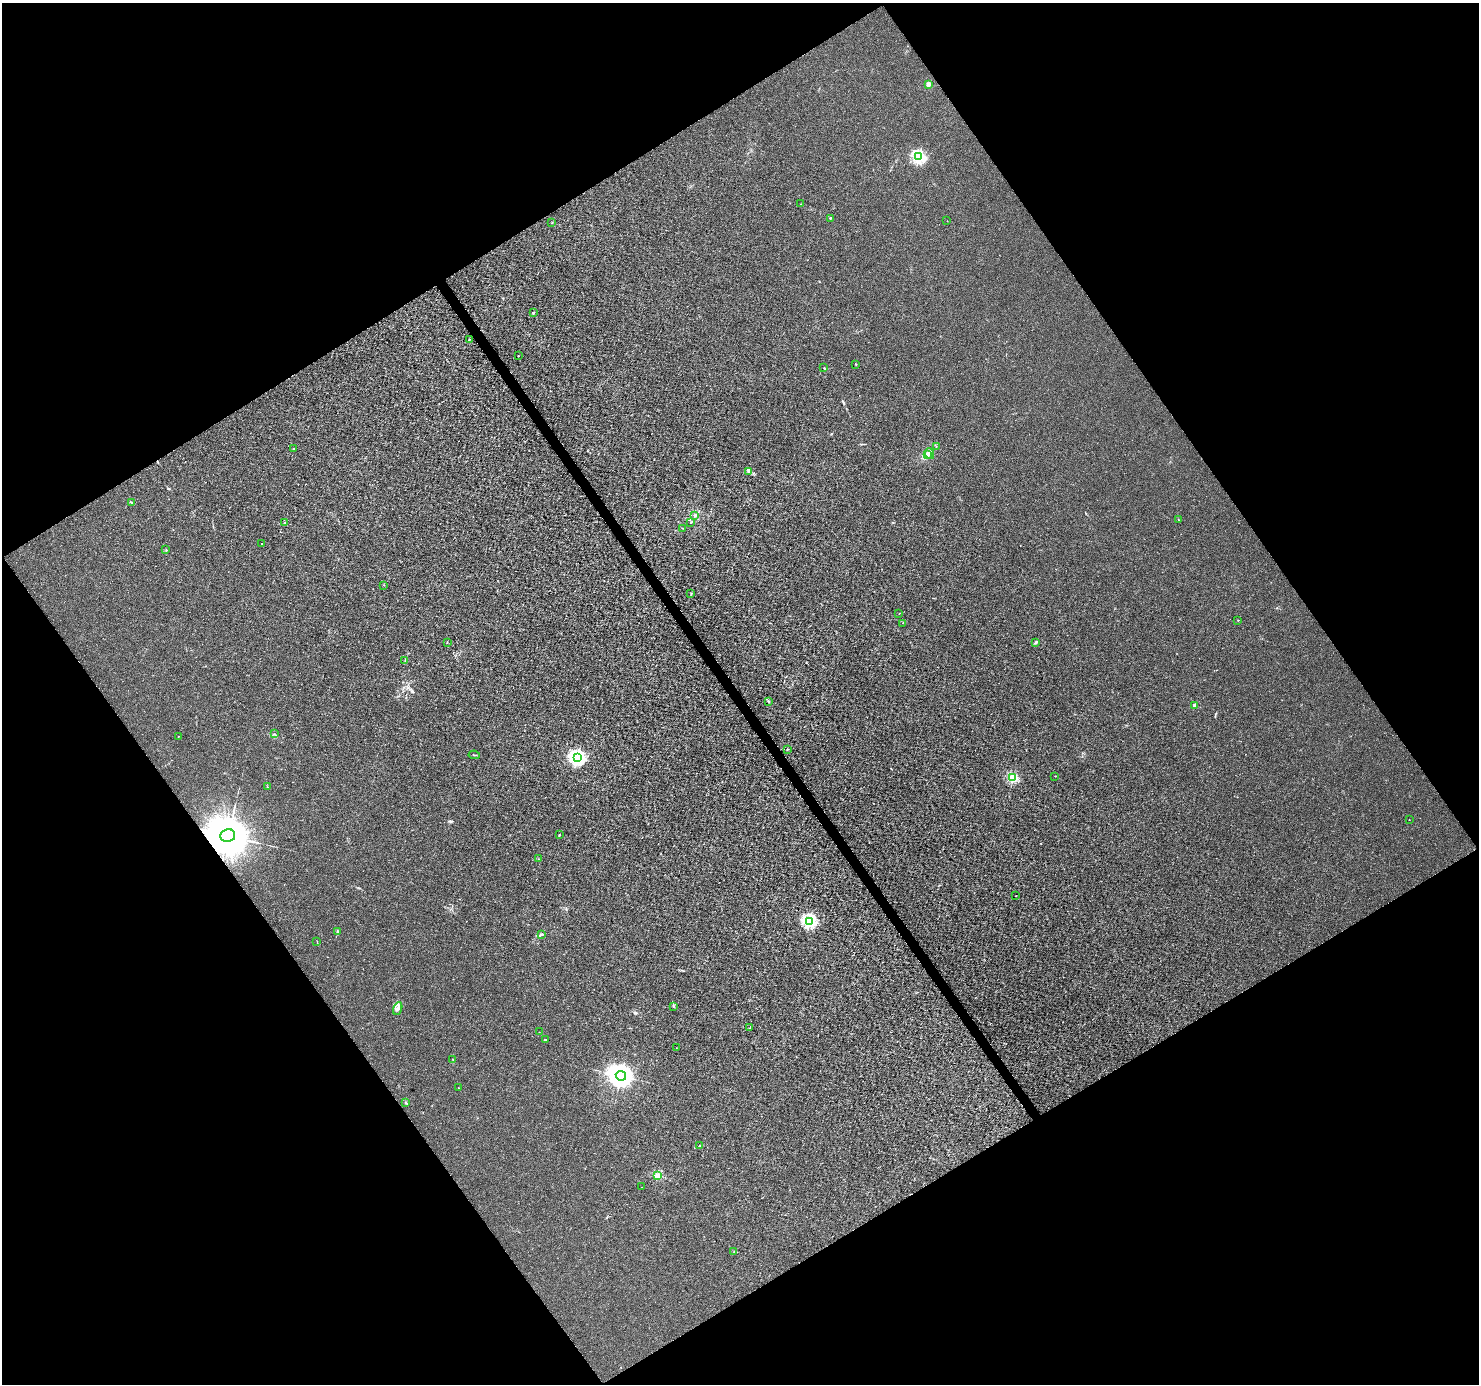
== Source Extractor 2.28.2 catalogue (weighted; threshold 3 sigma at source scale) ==
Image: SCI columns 6-5913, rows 183-5707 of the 5914 x 5830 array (HDU 1 of 3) = the unmasked area's bounding box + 8 px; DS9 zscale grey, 4 x 4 block average (1 PNG px = mean of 4 x 4 image px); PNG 1481 x 1386 px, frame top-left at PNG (2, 3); each listed source drawn as its Kron ellipse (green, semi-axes under 4 px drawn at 4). Shown black and unused: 49% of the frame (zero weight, under 3 of 4 exposures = <1% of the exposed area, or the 3 px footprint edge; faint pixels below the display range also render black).
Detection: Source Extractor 2.28.2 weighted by HDU 2 'WHT'. Background 0.0011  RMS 0.002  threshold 0.00894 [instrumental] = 3 sigma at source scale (4.5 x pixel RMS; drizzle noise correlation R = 1.50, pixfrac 1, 0.0396/0.0396 arcsec/px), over >= 5 px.
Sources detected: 70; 1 cosmic-ray / hot-pixel residue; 2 long thin detections or spike segments (spike, bleed or trail) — neither listed nor drawn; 2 inside a brighter listed object's ellipse — not listed separately; the other 65 listed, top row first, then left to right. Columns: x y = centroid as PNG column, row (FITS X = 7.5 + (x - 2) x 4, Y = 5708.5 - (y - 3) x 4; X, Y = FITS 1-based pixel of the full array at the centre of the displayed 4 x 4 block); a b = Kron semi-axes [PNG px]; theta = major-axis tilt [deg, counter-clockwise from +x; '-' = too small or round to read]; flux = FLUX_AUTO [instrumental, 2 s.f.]
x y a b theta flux
928 84 2 2 - 22
919 157 2 2 - 180
801 204 2 2 - 0.33
830 218 2 2 - 2.8
947 221 2 2 - 0.49
552 223 2 2 - 0.58
533 312 2 2 - 0.65
469 339 2 2 - 1
518 356 2 2 - 0.95
855 364 2 2 - 0.61
824 368 2 2 - 0.61
936 446 2 2 - 0.37
293 449 2 2 - 0.6
930 454 5 4 - 3.5
927 455 3 2 - 9.6
748 472 2 2 - 0.5
131 502 3 2 - 1
695 515 2 2 - 4
1178 520 2 2 - 0.37
285 522 2 2 - 0.74
691 523 2 2 - 0.39
682 528 2 2 - 0.37
262 544 2 2 - 0.35
166 550 3 2 - 0.52
384 585 2 2 - 0.34
691 594 3 2 - 0.85
899 613 2 2 - 0.33
1238 620 2 2 - 0.31
903 623 2 2 - 0.3
447 642 2 2 - 0.51
1035 642 3 2 - 0.85
405 660 2 2 - 0.38
768 701 3 2 - 0.99
1194 706 2 2 - 18
274 734 2 2 - 0.88
178 736 2 2 - 0.53
787 749 2 2 - 1.4
474 755 6 2 -7 0.99
577 758 3 2 - 290
1055 776 2 2 - 0.72
1013 778 2 2 - 90
267 787 2 2 - 0.46
1409 820 2 2 - 0.32
228 835 7 6 - 9800
559 835 2 2 - 0.86
539 859 2 2 - 0.38
1015 896 2 2 - 0.5
809 921 2 2 - 210
337 932 4 2 - 0.99
541 934 3 2 - 1.6
317 941 2 2 - 0.3
673 1006 3 2 - 0.57
398 1009 6 4 69 3.6
750 1027 2 2 - 0.35
539 1032 2 2 - 0.32
545 1039 2 2 - 0.5
676 1048 2 2 - 0.25
453 1059 2 2 - 0.49
621 1076 5 5 - 1600
458 1088 2 2 - 0.32
406 1103 2 2 - 0.75
700 1146 2 2 - 0.61
657 1176 2 2 - 51
642 1187 2 2 - 0.25
734 1251 2 2 - 0.38
Overlapping masked pixels (flux is a lower limit): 1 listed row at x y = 228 835
Diffuse or blended objects may show on this block-average render without a row.